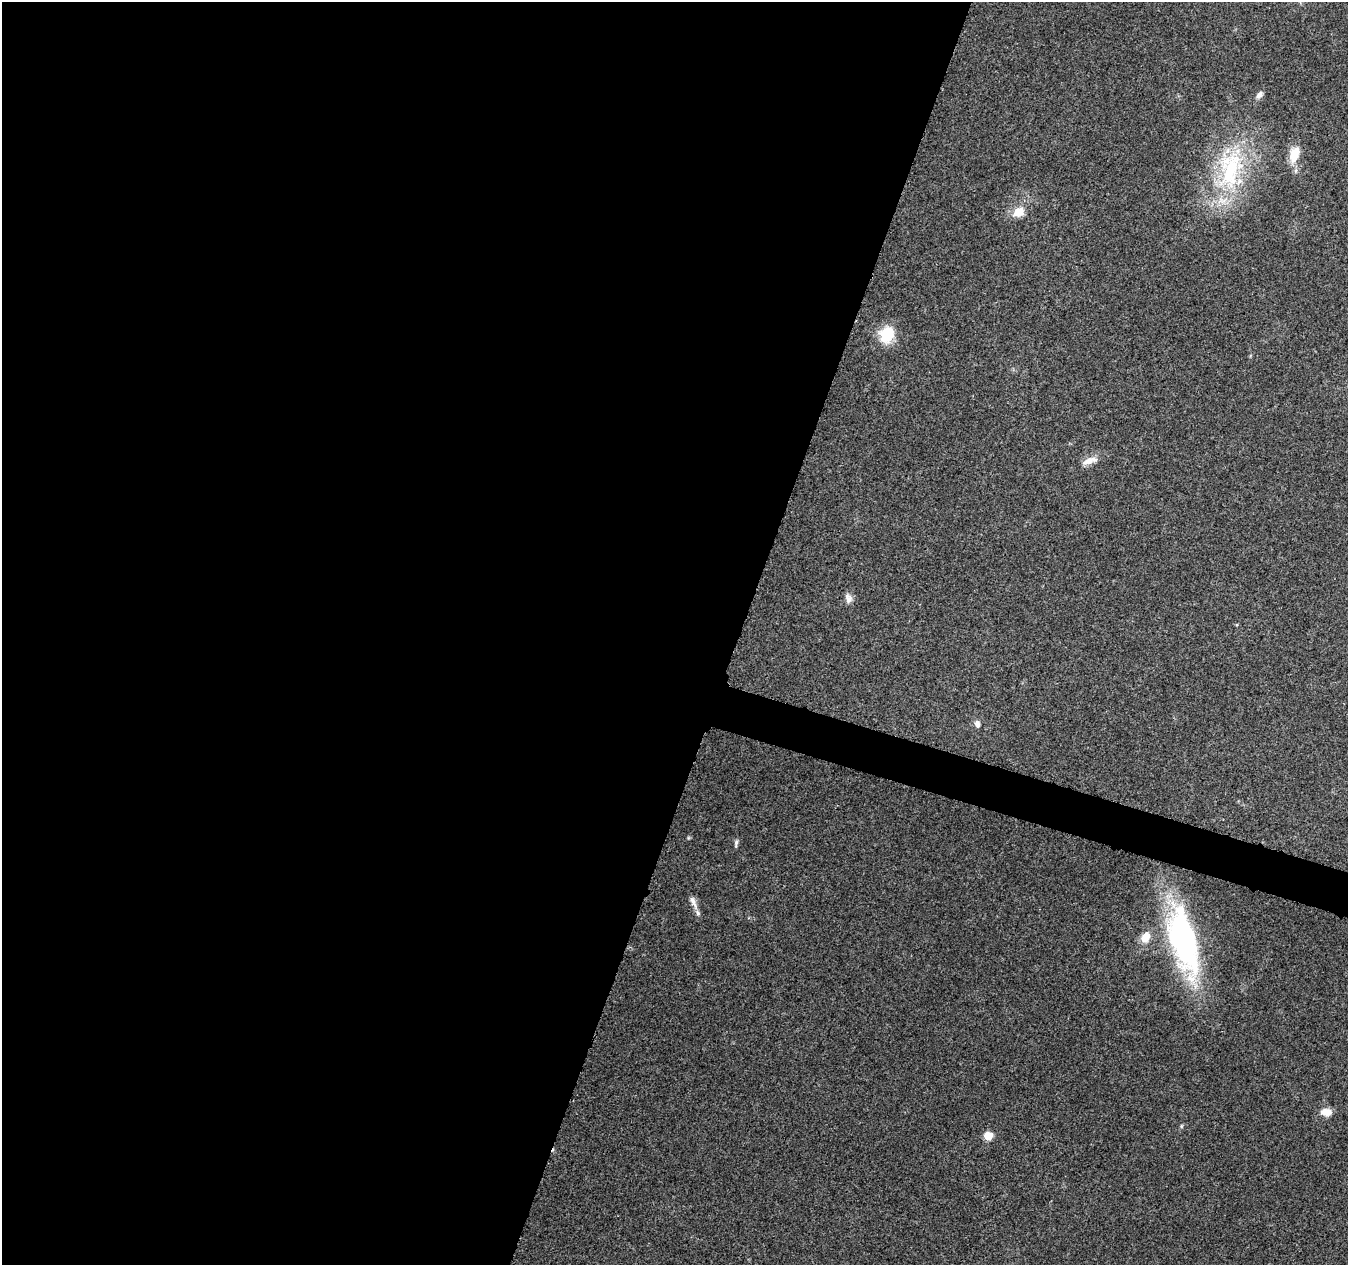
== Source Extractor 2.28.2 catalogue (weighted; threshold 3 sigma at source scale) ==
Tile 5 of 4 x 4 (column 1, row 2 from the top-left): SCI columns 19-1364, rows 2814-4076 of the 5411 x 5567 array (HDU 1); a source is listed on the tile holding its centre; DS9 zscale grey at full resolution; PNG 1350 x 1267 px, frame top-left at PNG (2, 2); no overlay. Shown black and unused: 57% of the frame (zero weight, under 3 of 5 exposures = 1% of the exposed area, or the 3 px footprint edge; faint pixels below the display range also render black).
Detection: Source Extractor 2.28.2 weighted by HDU 2 'WHT'; one run over the whole footprint, this tile lists its part. Background 0.103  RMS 0.0053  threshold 0.0238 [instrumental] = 3 sigma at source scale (4.5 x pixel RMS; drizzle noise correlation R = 1.50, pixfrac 1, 0.0396/0.0396 arcsec/px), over >= 5 px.
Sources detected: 14; all 14 listed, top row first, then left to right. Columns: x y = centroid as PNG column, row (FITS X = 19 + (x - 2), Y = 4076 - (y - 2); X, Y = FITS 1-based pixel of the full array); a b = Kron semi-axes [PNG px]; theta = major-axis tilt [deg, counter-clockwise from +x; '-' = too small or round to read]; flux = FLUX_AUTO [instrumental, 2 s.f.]
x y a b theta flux
1259 95 9 6 43 2.3
1294 155 18 10 72 10
1231 170 64 25 73 56
1018 212 13 10 28 7.4
887 334 21 17 71 14
1089 461 22 8 21 5.3
849 598 13 9 -72 2.9
977 724 10 6 -78 2.2
736 843 10 4 79 1.3
693 902 22 6 -66 3.6
1145 937 13 10 54 6.2
1182 940 49 18 -76 160
1326 1112 14 10 -5 4.8
988 1136 5 5 - 14